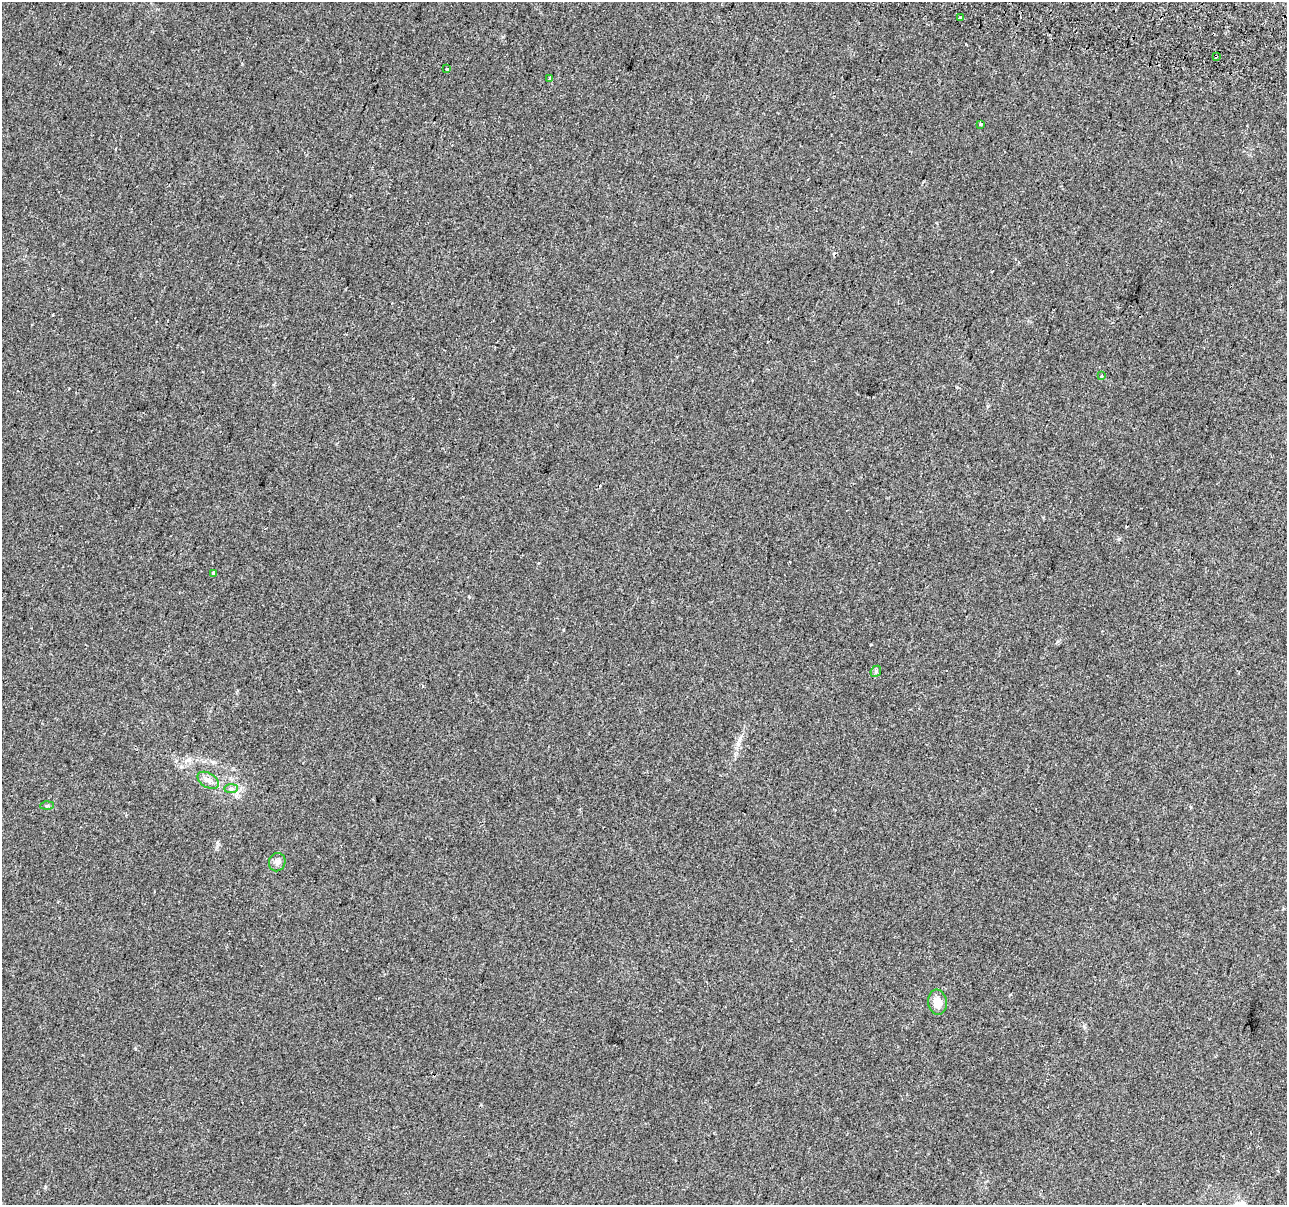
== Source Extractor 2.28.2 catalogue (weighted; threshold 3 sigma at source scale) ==
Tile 10 of 4 x 4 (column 2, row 3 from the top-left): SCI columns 1346-2630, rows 1547-2749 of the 5252 x 5438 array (HDU 1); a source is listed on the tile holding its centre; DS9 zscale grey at full resolution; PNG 1289 x 1207 px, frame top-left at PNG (2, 2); each listed source drawn as its Kron ellipse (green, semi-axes under 4 px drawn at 4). Shown black and unused: <1% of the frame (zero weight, under 2 of 3 exposures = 4% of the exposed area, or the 3 px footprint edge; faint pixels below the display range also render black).
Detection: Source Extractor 2.28.2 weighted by HDU 2 'WHT'; one run over the whole footprint, this tile lists its part. Background 0.0402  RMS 0.0053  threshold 0.024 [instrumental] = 3 sigma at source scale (4.5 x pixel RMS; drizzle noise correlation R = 1.50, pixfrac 1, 0.0396/0.0396 arcsec/px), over >= 5 px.
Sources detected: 15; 2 cosmic-ray / hot-pixel residue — neither listed nor drawn; the other 13 listed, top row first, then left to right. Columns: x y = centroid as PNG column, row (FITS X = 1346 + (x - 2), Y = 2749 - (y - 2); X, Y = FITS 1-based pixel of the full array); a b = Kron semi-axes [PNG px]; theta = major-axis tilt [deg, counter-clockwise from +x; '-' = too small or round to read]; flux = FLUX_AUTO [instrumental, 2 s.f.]
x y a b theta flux
960 18 3 3 - 3.3
1216 56 3 2 - 0.9
447 69 4 3 - 1.6
549 78 3 3 - 1.7
981 125 3 3 - 3.6
1102 376 4 3 - 0.77
213 573 3 3 - 3.9
876 671 6 4 47 0.87
208 780 12 7 -29 2.8
231 789 7 4 1 1.1
47 806 6 4 2 0.88
277 862 9 8 - 2.5
937 1002 12 9 -83 5.7
Overlapping masked pixels (flux is a lower limit): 1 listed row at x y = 1216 56
Unlisted compact peaks at least as high as the median listed source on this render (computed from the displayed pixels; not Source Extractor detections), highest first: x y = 1119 539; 469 597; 45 1187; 218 844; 242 64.